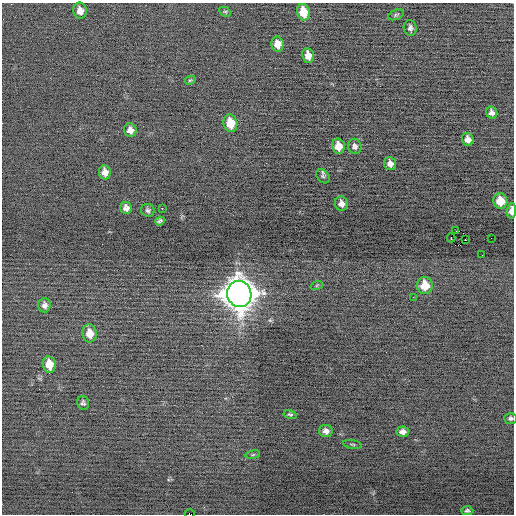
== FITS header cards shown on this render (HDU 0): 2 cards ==
NAXIS1  =                  512 / Axis length
NAXIS2  =                  512 / Axis length

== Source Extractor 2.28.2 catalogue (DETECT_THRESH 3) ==
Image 512 x 512 px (HDU 0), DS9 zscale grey, 1 PNG px = 1 image px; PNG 516 x 516 px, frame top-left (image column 1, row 512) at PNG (2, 3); each listed source drawn as its Kron ellipse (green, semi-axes under 4 px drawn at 4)
Background -0.114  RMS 0.68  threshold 2.05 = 3 sigma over >= 5 px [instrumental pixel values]
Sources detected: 45; all 45 listed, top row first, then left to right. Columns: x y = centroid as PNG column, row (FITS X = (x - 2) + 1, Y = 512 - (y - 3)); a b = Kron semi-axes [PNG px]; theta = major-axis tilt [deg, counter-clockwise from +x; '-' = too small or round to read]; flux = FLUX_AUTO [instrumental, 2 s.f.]
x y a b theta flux
80 11 8 6 -77 330
225 12 6 4 -28 59
303 12 8 6 -78 1000
396 15 8 5 21 82
410 28 8 6 -79 140
278 44 7 6 - 460
308 56 7 6 - 340
190 80 5 4 - 55
492 113 6 5 - 180
230 123 9 7 -79 980
130 130 7 6 - 250
468 139 6 5 - 240
338 146 7 6 - 560
355 146 8 6 -71 140
390 164 6 6 - 220
105 172 7 6 - 270
323 176 8 5 -47 100
500 201 8 7 - 920
341 204 7 6 - 230
126 208 6 5 - 200
162 208 2 2 - 590
148 210 7 6 - 110
512 211 8 4 86 360
160 221 5 4 - 100
456 231 2 2 - 230
451 238 4 2 - 11000
491 238 2 2 - 28
465 240 2 2 - 66
482 255 2 2 - 83
317 285 6 4 19 63
425 285 8 8 - 900
239 294 13 12 - 88000
413 297 2 2 - 62
44 305 7 6 - 180
90 333 9 7 -81 550
49 364 8 6 -82 650
83 403 7 5 -73 110
290 414 6 4 -13 75
510 418 6 5 - 96
326 431 7 6 - 220
403 432 6 5 - 210
352 444 9 3 -9 66
253 455 7 4 9 65
467 511 6 4 -1 100
190 514 5 2 - 560
At the frame edge (FLAGS 8, measured only in part): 3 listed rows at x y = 512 211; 510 418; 190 514